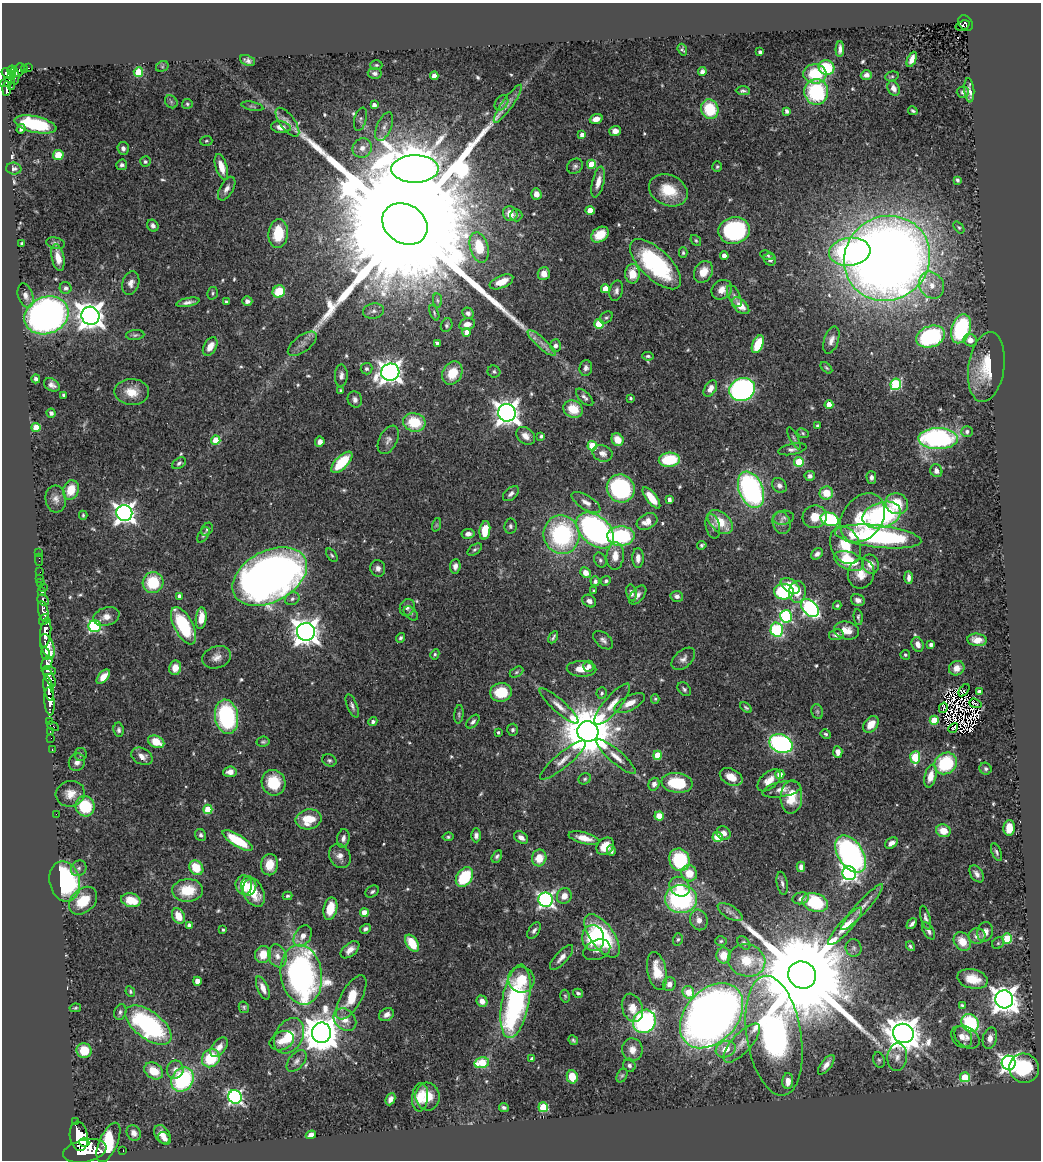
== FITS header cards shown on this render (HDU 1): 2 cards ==
NAXIS1  =                 1039
NAXIS2  =                 1158

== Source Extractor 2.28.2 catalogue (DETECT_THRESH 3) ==
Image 1039 x 1158 px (HDU 1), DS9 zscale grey, 1 PNG px = 1 image px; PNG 1043 x 1162 px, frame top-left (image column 1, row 1158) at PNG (2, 3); each listed source drawn as its Kron ellipse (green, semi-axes under 4 px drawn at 4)
Background 0.599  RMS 0.022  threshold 0.065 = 3 sigma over >= 5 px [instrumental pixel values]
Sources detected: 608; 2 with non-positive FLUX_AUTO (blend fragments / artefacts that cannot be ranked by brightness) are neither listed nor drawn; of the other 606, the 500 brightest by FLUX_AUTO listed and drawn (106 fainter detections omitted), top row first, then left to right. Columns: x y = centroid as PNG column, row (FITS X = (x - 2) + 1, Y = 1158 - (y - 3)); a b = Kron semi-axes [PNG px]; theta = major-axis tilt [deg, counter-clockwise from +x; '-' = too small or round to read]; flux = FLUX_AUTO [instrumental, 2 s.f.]
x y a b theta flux
965 23 8 6 -53 77
963 25 7 4 19 76
840 49 8 4 88 6.3
682 50 6 4 -71 2.5
760 52 4 3 - 4.1
912 59 8 4 66 11
247 61 8 5 -22 5.1
376 65 6 5 - 2.4
162 66 6 5 - 2.5
29 68 3 2 - 16
826 68 8 7 - 64
24 69 3 3 - 23
12 70 5 4 - 230
19 70 7 5 65 82
138 72 5 4 - 67
702 72 4 4 - 6
7 73 6 4 -49 330
375 73 7 5 -7 5.1
815 74 11 9 -4 57
11 75 4 3 - 140
15 75 9 4 -87 160
866 75 5 5 - 6.5
434 76 4 4 - 12
892 76 7 5 15 2.3
8 82 8 4 27 210
11 87 2 2 - 7
894 88 8 5 -66 7.7
6 89 7 3 88 180
969 90 12 5 -85 7.5
743 91 7 4 -3 3.2
816 92 13 12 - 140
963 92 6 5 - 4.3
171 102 7 5 -47 3.2
501 103 8 6 56 4.3
187 104 5 5 - 2.4
508 104 23 5 55 9.6
374 105 4 4 - 7.2
252 106 11 4 -12 2.4
710 109 10 8 -71 61
787 111 4 3 - 6
913 111 5 3 - 2.5
360 119 12 6 76 3.8
596 119 6 4 19 12
287 122 17 7 -54 10
35 124 21 8 -13 110
281 127 10 6 -7 12
384 127 15 7 67 8.2
21 129 5 4 - 3.6
615 131 6 5 - 8
582 135 4 4 - 9.3
206 141 6 5 - 2.3
123 148 6 5 - 5.9
362 148 10 9 - 10
58 155 5 5 - 31
145 162 5 5 - 3
591 164 4 4 - 47
122 165 5 5 - 4.6
575 166 8 7 - 4.6
221 167 13 5 -73 20
717 167 5 4 - 2.4
14 169 8 6 -3 4.2
415 169 24 13 0 10000
958 180 4 3 - 3
598 182 16 6 76 14
227 189 13 6 60 9
668 190 20 15 -23 44
536 194 5 5 - 13
590 211 4 4 - 27
510 214 8 7 - 17
516 215 6 6 - 3.8
405 224 24 19 -33 170000
153 226 6 5 - 5
959 227 7 4 -52 2.4
734 230 16 13 10 220
278 234 14 9 85 50
600 235 9 7 34 33
696 240 6 4 -50 2.3
55 243 9 5 -12 3.5
22 244 4 4 - 5
479 247 15 9 -75 55
850 252 21 14 6 230
683 253 5 4 - 2.3
767 255 7 4 -18 3.1
724 256 4 4 - 11
58 257 14 6 -78 18
887 258 44 41 38 2800
770 259 6 5 - 5.4
656 264 33 14 -44 190
703 272 11 9 59 22
544 274 6 6 - 14
632 274 9 7 87 28
501 282 12 6 23 24
131 283 12 8 72 9
931 285 14 12 -57 21
66 288 6 5 - 5.3
605 289 4 4 - 23
722 290 11 9 38 13
616 291 10 6 76 6.2
279 292 6 6 - 46
212 293 6 5 - 2.5
26 296 12 7 -72 8.5
734 296 12 6 -64 6.2
437 300 7 4 -83 2.6
247 301 5 4 - 6.1
188 302 12 4 12 6.8
226 302 3 3 - 3
741 306 10 6 -43 19
373 311 10 7 9 6.4
434 313 8 3 -67 2.3
468 313 6 5 - 5.5
46 315 23 18 22 740
90 316 9 9 - 1900
606 317 7 5 44 2.7
467 324 8 5 12 10
599 324 5 5 - 62
447 325 7 5 67 3.1
961 329 15 9 72 150
467 332 4 4 - 16
135 335 9 5 5 3.4
931 337 15 10 20 190
831 340 14 7 71 9.7
970 340 7 6 - 11
437 343 4 3 - 4.7
542 343 18 5 -42 10
302 344 17 8 37 9.5
758 344 9 5 66 46
210 346 10 6 59 16
555 346 6 5 - 5.2
648 356 6 4 -6 2.7
986 367 35 18 82 62
586 368 8 6 84 5.7
826 368 7 4 -44 2.3
366 369 6 6 - 3.9
390 372 9 8 - 1100
494 372 6 6 - 3.2
452 373 12 9 61 35
341 376 11 6 87 6.6
36 379 4 4 - 3.9
896 384 6 5 - 160
52 385 8 6 -32 6.9
710 389 9 5 56 11
742 389 13 11 24 390
341 390 3 3 - 3
132 392 17 13 -3 26
63 395 3 3 - 2.3
585 397 11 5 -45 5.1
630 398 3 3 - 2.9
355 399 8 7 - 5.8
829 405 4 4 - 28
573 409 10 8 -28 34
51 413 4 4 - 4.3
507 413 9 8 - 1400
414 422 11 9 -12 54
817 425 4 4 - 2.4
36 428 4 4 - 38
967 432 6 5 - 4.2
803 433 6 4 -24 2.3
526 436 10 8 -40 10
541 436 4 3 - 2.9
794 438 12 3 -62 3
938 439 20 10 -1 300
216 440 4 4 - 33
388 440 15 9 63 8.7
618 440 7 5 -61 20
320 442 5 5 - 7.4
592 446 5 4 - 60
792 449 14 5 11 6
602 453 10 8 -20 8.3
669 460 10 7 4 68
342 462 13 6 45 63
799 462 5 5 - 66
179 463 7 5 32 4
936 471 6 6 - 6.9
810 476 5 5 - 5.1
871 477 6 5 - 5.1
779 485 8 6 -46 6.2
621 488 14 13 - 220
71 490 10 7 71 31
751 490 19 12 -67 340
826 493 6 6 - 32
511 494 9 5 41 5.5
651 498 13 5 -52 29
56 499 13 10 -85 10
669 499 4 4 - 5.9
586 502 16 7 -32 11
897 504 11 10 - 40
124 513 8 8 - 940
83 515 4 3 - 2.2
882 515 20 12 17 240
815 517 12 11 - 24
784 518 10 7 11 4.7
863 518 26 20 54 59
830 519 9 6 -18 150
647 521 11 7 29 17
720 522 15 9 -42 37
782 523 11 8 -69 8.2
436 525 7 4 71 2.5
510 526 7 6 - 3.6
713 526 12 7 -77 6.9
207 529 7 5 56 3.1
485 530 9 5 82 29
595 530 22 14 -41 460
468 534 6 5 - 7.2
203 535 9 5 58 3.3
562 535 19 18 - 200
621 536 13 10 2 140
878 536 43 11 -6 250
702 545 5 4 - 2.5
845 545 20 14 -64 39
475 550 8 5 36 3
38 552 2 2 - 5.4
817 554 6 5 - 5.5
332 555 7 4 -53 2.5
615 556 14 8 85 18
638 558 10 5 89 9.5
39 560 6 2 -90 13
600 560 8 5 -63 3.5
849 561 16 8 -22 61
870 564 9 8 - 13
455 566 7 5 84 6.8
378 568 8 7 - 6.9
40 572 2 2 - 8.3
585 573 5 5 - 13
861 574 15 13 74 21
270 576 40 25 28 1300
40 578 2 2 - 5.3
909 578 6 3 -88 6.2
595 581 5 4 - 3.9
606 581 5 4 - 3.3
41 582 3 2 - 22
153 582 10 10 - 64
790 586 10 6 -35 36
43 587 2 2 - 8.2
594 591 3 3 - 2.9
42 592 4 3 - 130
784 592 10 8 -3 120
797 592 11 8 80 22
631 593 8 5 -78 6.2
638 595 11 6 49 7.4
180 596 4 4 - 9.6
677 596 6 5 - 5.5
292 599 7 6 - 4.4
43 600 6 5 - 170
858 600 7 5 -23 7.4
589 601 7 6 - 7.2
837 605 4 4 - 2.4
407 607 9 7 65 5.7
810 608 10 7 -45 320
43 612 10 5 -79 780
411 613 8 5 -44 3.7
786 616 6 6 - 200
106 617 13 9 17 12
858 617 8 4 -81 3
201 618 11 5 85 24
44 620 6 4 54 450
95 626 6 6 - 210
184 626 20 9 -63 110
777 629 7 6 - 150
847 630 13 9 -12 18
46 632 15 5 83 1800
306 632 9 9 - 1800
836 635 7 5 9 5.8
553 637 6 3 62 3
401 638 5 4 - 3
603 640 11 7 -41 6.4
977 640 10 6 -6 14
918 644 8 5 -68 9
931 645 4 4 - 4.6
47 646 13 6 -70 1000
45 654 6 4 -81 560
435 654 5 4 - 2.5
905 655 5 4 - 2.4
217 657 15 11 18 12
683 659 14 8 42 8.5
47 663 7 5 58 580
589 666 5 5 - 5.6
175 668 7 6 - 15
957 668 8 7 - 13
581 669 15 8 -2 21
49 671 7 4 -1 430
516 672 7 5 28 2.9
49 677 11 4 -63 360
103 677 9 4 48 17
48 688 12 4 -79 860
684 689 8 5 -47 3.5
964 690 7 2 53 2.9
501 692 11 9 4 48
979 692 4 3 - 7.6
602 693 6 5 - 3.9
655 699 5 4 - 2.3
49 701 14 5 -85 1100
630 703 17 7 28 17
975 703 6 3 -18 3.3
612 704 26 8 50 19
352 706 12 5 -68 5
559 706 25 6 -42 14
746 708 6 4 -37 2.6
943 708 5 3 - 3.2
817 712 7 5 -70 3.4
459 714 9 4 84 3
226 717 17 11 -81 190
934 720 4 4 - 50
50 721 2 2 - 9.6
373 721 5 4 - 3.4
473 722 8 5 47 4.3
871 724 9 6 50 20
53 726 6 3 -27 68
953 728 5 2 - 3.1
119 730 7 5 -83 4.1
513 730 6 5 - 4.6
50 731 3 2 - 16
588 731 10 10 - 10000
498 732 3 3 - 2.4
826 734 5 4 - 2.8
51 738 2 2 - 6.4
156 742 8 6 -24 30
263 742 6 5 - 2.7
781 744 12 9 -23 320
52 750 3 2 - 22
838 752 6 4 -85 11
81 754 6 6 - 3.6
657 755 4 4 - 41
142 756 11 8 -27 11
616 757 25 6 -41 15
915 757 6 5 - 90
329 760 7 6 - 3.6
563 760 29 7 40 16
77 762 9 8 - 8.8
946 763 12 10 38 89
986 769 6 5 - 3.2
230 772 7 5 7 11
780 774 4 4 - 16
930 776 11 6 77 18
731 777 12 8 -28 20
585 779 6 5 - 3
769 780 14 8 42 15
273 783 13 12 - 50
677 783 15 10 -8 71
654 784 6 5 - 7.3
782 789 19 7 10 11
70 794 14 12 17 18
791 797 16 11 87 36
85 806 10 9 - 72
208 809 5 4 - 48
56 814 2 2 - 25
659 816 4 4 - 35
309 819 13 10 11 43
1009 828 8 5 87 26
943 831 7 6 - 21
724 833 7 6 - 9.7
201 835 6 5 - 4
476 835 7 5 -89 6.6
448 837 5 4 - 2.4
521 837 8 5 -32 8.2
718 837 5 4 - 49
343 838 9 6 80 6.6
584 838 16 5 -14 18
237 840 17 6 -31 67
891 843 7 5 35 8.5
605 846 10 7 45 22
611 851 5 4 - 4.4
996 852 9 4 -68 3.6
851 854 21 12 -57 410
340 856 12 10 -58 11
497 856 7 4 60 3.4
539 858 8 7 - 26
680 860 11 10 - 110
270 865 11 8 82 23
801 867 5 4 - 7.6
79 868 8 7 - 5.6
196 868 8 6 -50 38
689 873 8 7 - 27
849 873 7 7 - 470
977 874 9 6 -55 7
464 877 11 7 54 86
65 881 20 15 -77 230
782 883 12 5 -80 5.3
244 885 10 8 -83 35
250 887 8 6 70 19
680 887 11 9 -39 20
188 890 15 11 3 47
253 892 16 10 -62 42
372 892 7 5 32 3.7
288 896 5 3 - 2.4
564 896 8 7 - 14
801 898 8 5 14 6
681 899 16 14 -4 230
131 900 10 6 -14 39
546 900 7 7 - 450
83 901 16 11 43 42
815 902 13 9 -18 92
862 907 30 6 48 15
330 909 11 6 77 37
730 912 14 6 -31 6.6
364 913 4 4 - 22
178 916 8 6 -64 25
925 918 12 4 -75 4.9
699 920 10 8 -72 9.6
912 924 6 3 46 4.5
189 925 4 4 - 5.4
845 926 24 6 48 22
365 929 6 4 31 4.4
223 930 3 3 - 2.3
534 930 9 5 56 5.1
928 931 9 5 -59 5.3
985 932 10 7 76 9.4
303 936 11 8 57 13
602 936 25 12 -55 120
977 936 8 8 - 8.3
593 938 13 11 -78 71
1007 938 5 5 - 85
678 939 6 4 73 2.6
721 941 6 5 - 2.4
962 941 10 8 -54 23
412 943 9 5 -56 45
744 943 7 5 -46 3.6
998 943 6 5 - 2.7
910 946 5 4 - 2.6
854 948 9 8 - 4.8
350 950 11 6 40 11
597 950 14 9 23 10
263 954 8 8 - 28
723 955 8 7 - 21
277 956 12 9 -70 14
562 957 16 6 47 8.7
747 960 19 16 -16 43
657 971 19 9 -79 33
301 975 30 20 -81 570
802 975 14 13 - 61000
973 979 15 9 -13 29
521 980 13 12 - 32
197 981 4 4 - 16
669 984 7 6 - 8.4
263 988 12 5 -67 9.7
130 991 5 4 - 2.4
688 992 6 5 - 34
578 993 5 4 - 3.3
565 996 6 5 - 2.4
351 997 25 10 60 42
1004 999 9 8 - 2000
482 1001 6 5 - 11
515 1001 37 13 80 320
962 1005 4 3 - 2.3
244 1007 6 5 - 2.5
75 1008 6 4 11 2.4
632 1008 14 10 -72 19
120 1012 8 6 73 3.9
386 1015 8 6 29 9.3
711 1016 37 26 48 1500
345 1020 12 10 -44 17
644 1021 12 11 - 280
970 1023 9 8 - 140
148 1025 27 13 -37 240
321 1033 10 9 - 4000
903 1033 10 9 - 3600
289 1036 19 13 61 39
774 1036 60 27 -81 770
962 1037 12 9 -48 12
967 1037 14 9 -37 12
990 1038 11 7 76 10
573 1040 5 4 - 2.8
282 1041 13 9 25 15
742 1043 25 9 48 19
219 1047 11 6 49 11
726 1049 10 8 20 21
632 1050 11 10 - 15
84 1051 7 7 - 35
897 1057 14 10 85 12
211 1058 9 8 - 57
532 1059 4 3 - 3.3
879 1060 8 5 -74 3
297 1061 12 7 50 6.8
482 1063 7 5 14 70
1009 1063 7 7 - 700
629 1065 7 6 - 4.3
826 1065 12 5 53 8.9
1024 1068 15 14 - 93
175 1070 9 8 - 8.6
154 1071 10 7 -33 29
622 1075 7 5 61 2.6
572 1077 7 5 -76 30
965 1077 5 5 - 58
183 1079 13 10 54 160
788 1081 8 5 87 14
235 1097 7 6 - 370
420 1097 14 8 84 24
428 1097 14 12 -83 29
390 1099 6 4 64 7.1
543 1107 5 5 - 68
504 1108 5 4 - 3.9
75 1122 3 3 - 71
134 1133 8 6 -58 7.4
162 1134 10 7 -56 10
311 1135 5 4 - 8.4
79 1136 14 9 -81 3000
164 1138 7 5 -41 6.8
108 1142 21 9 66 87
84 1143 5 3 - 650
85 1151 22 11 12 4300
123 1151 3 2 - 14
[106 fainter detections neither listed nor drawn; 2 non-positive-flux detections neither listed nor drawn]